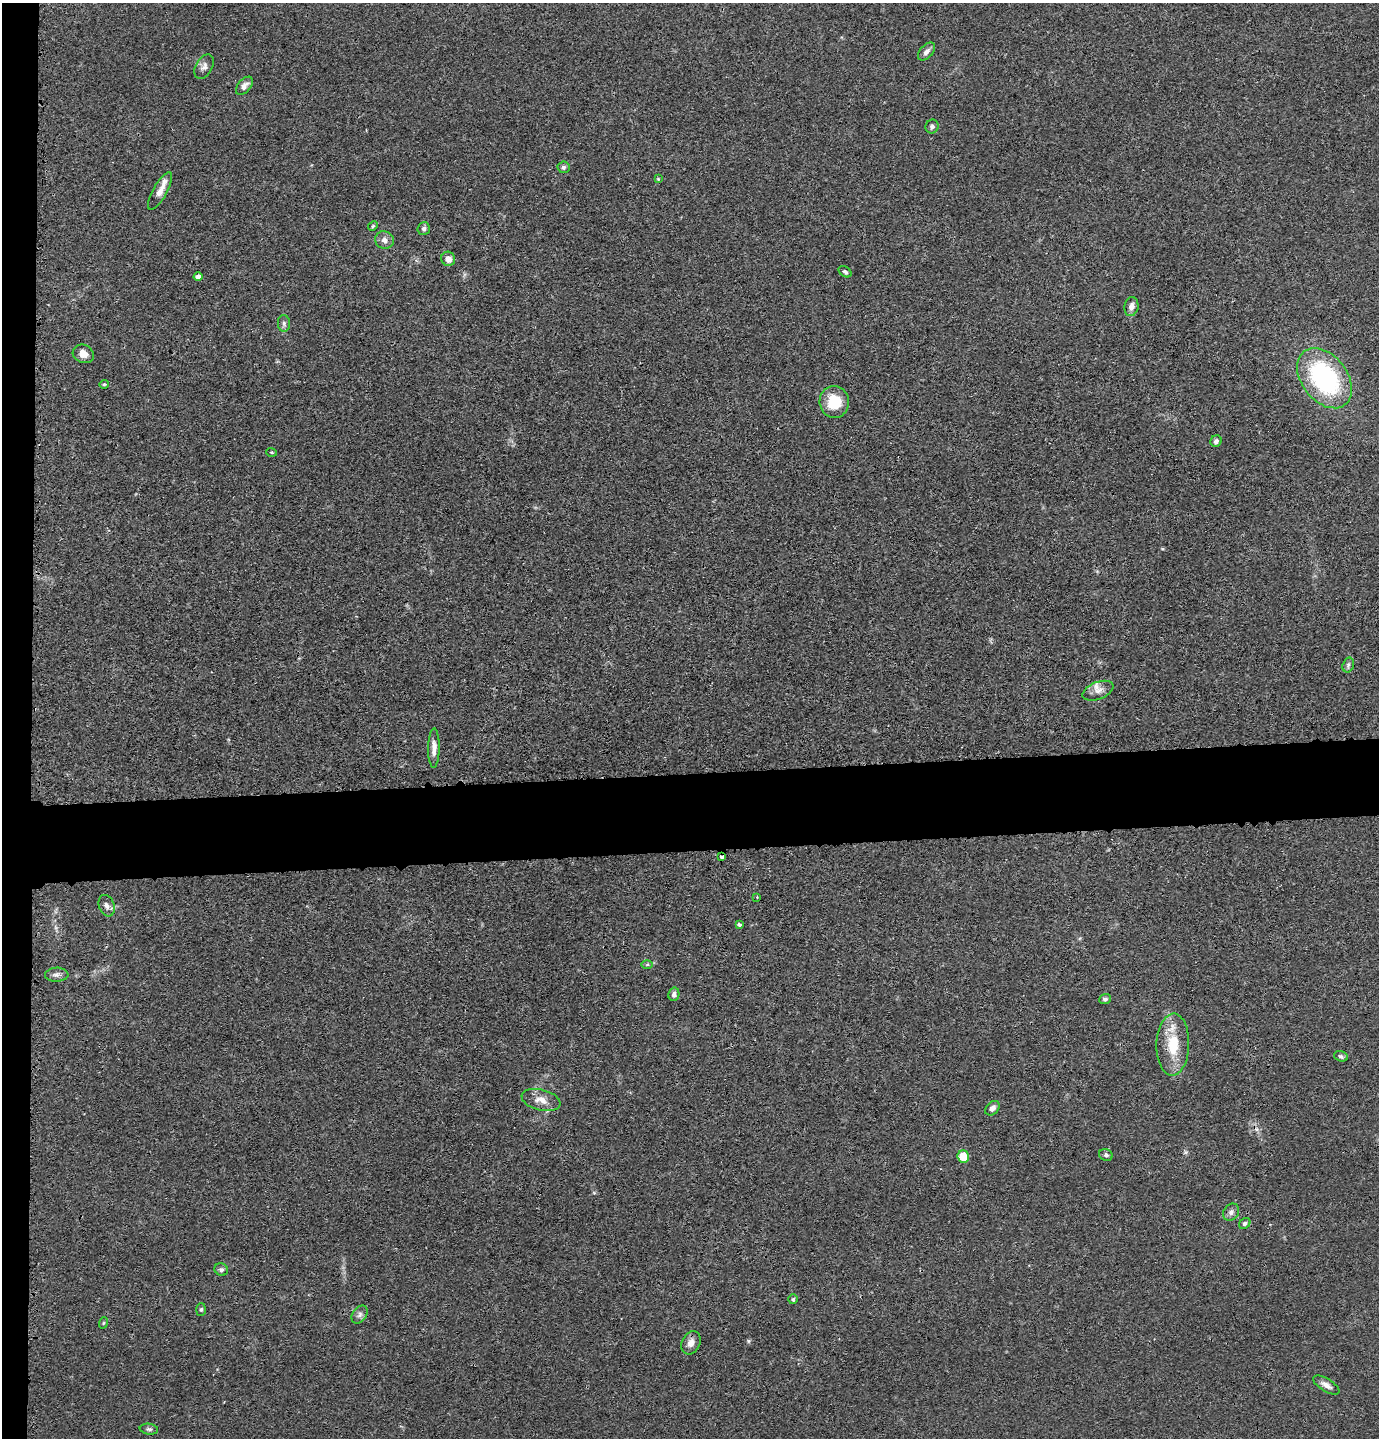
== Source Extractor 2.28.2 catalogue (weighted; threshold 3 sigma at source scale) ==
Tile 4 of 3 x 3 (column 1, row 2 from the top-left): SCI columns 98-1474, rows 1459-2894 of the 4327 x 4353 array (HDU 1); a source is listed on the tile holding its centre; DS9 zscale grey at full resolution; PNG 1381 x 1440 px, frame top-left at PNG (2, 3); each listed source drawn as its Kron ellipse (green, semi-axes under 4 px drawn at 4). Shown black and unused: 8% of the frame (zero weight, under 3 of 4 exposures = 3% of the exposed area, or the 3 px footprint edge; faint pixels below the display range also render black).
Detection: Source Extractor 2.28.2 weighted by HDU 2 'WHT'; one run over the whole footprint, this tile lists its part. Background 0.0142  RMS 0.0028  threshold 0.0124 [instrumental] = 3 sigma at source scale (4.5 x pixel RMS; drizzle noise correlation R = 1.50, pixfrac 1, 0.05/0.05 arcsec/px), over >= 5 px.
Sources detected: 50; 1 cosmic-ray / hot-pixel residue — neither listed nor drawn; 1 inside a brighter listed object's ellipse — not listed separately; the other 48 listed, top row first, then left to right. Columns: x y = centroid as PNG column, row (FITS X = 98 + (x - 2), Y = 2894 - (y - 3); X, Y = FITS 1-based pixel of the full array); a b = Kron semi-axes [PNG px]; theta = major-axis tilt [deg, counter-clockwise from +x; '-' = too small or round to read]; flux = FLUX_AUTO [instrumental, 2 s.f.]
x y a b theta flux
926 52 10 6 48 1.2
204 67 13 8 60 1.4
244 86 11 6 49 1.4
932 126 7 6 - 0.74
563 167 6 6 - 0.74
658 179 4 3 - 0.22
160 191 21 7 61 2.7
373 226 5 4 - 0.33
424 229 6 6 - 0.87
384 240 9 8 - 1.5
448 259 7 7 - 2
845 272 7 5 -34 0.61
198 276 4 4 - 1.3
1131 307 9 7 81 1.6
284 323 8 6 -88 0.75
83 354 11 9 -25 2.4
1324 378 34 22 -52 41
104 384 4 4 - 0.32
834 402 16 14 -85 8
1216 441 6 5 - 0.8
272 452 5 3 - 0.29
1348 665 8 5 75 0.64
1098 691 16 8 21 2
434 748 20 5 89 2
721 857 3 3 - 1.1
757 897 3 3 - 0.28
107 906 11 7 -71 1.3
739 925 4 3 - 1.1
647 965 6 4 1 0.41
57 975 11 7 2 1.1
674 994 7 5 76 0.99
1105 999 6 5 - 0.67
1173 1045 31 16 88 9.3
1341 1056 7 5 -17 0.61
541 1100 20 10 -14 3
992 1108 8 6 44 1.2
1106 1155 7 5 -26 0.71
963 1157 6 5 - 6.3
1231 1212 9 7 54 1.1
1245 1223 6 5 - 0.65
221 1270 7 6 - 0.74
793 1299 5 5 - 0.41
201 1309 6 5 - 0.49
360 1315 10 7 53 1.1
103 1323 6 3 70 0.3
691 1343 12 9 63 1.9
1326 1385 15 6 -31 1.5
149 1429 9 5 -8 0.66
Overlapping masked pixels (flux is a lower limit): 1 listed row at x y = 721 857